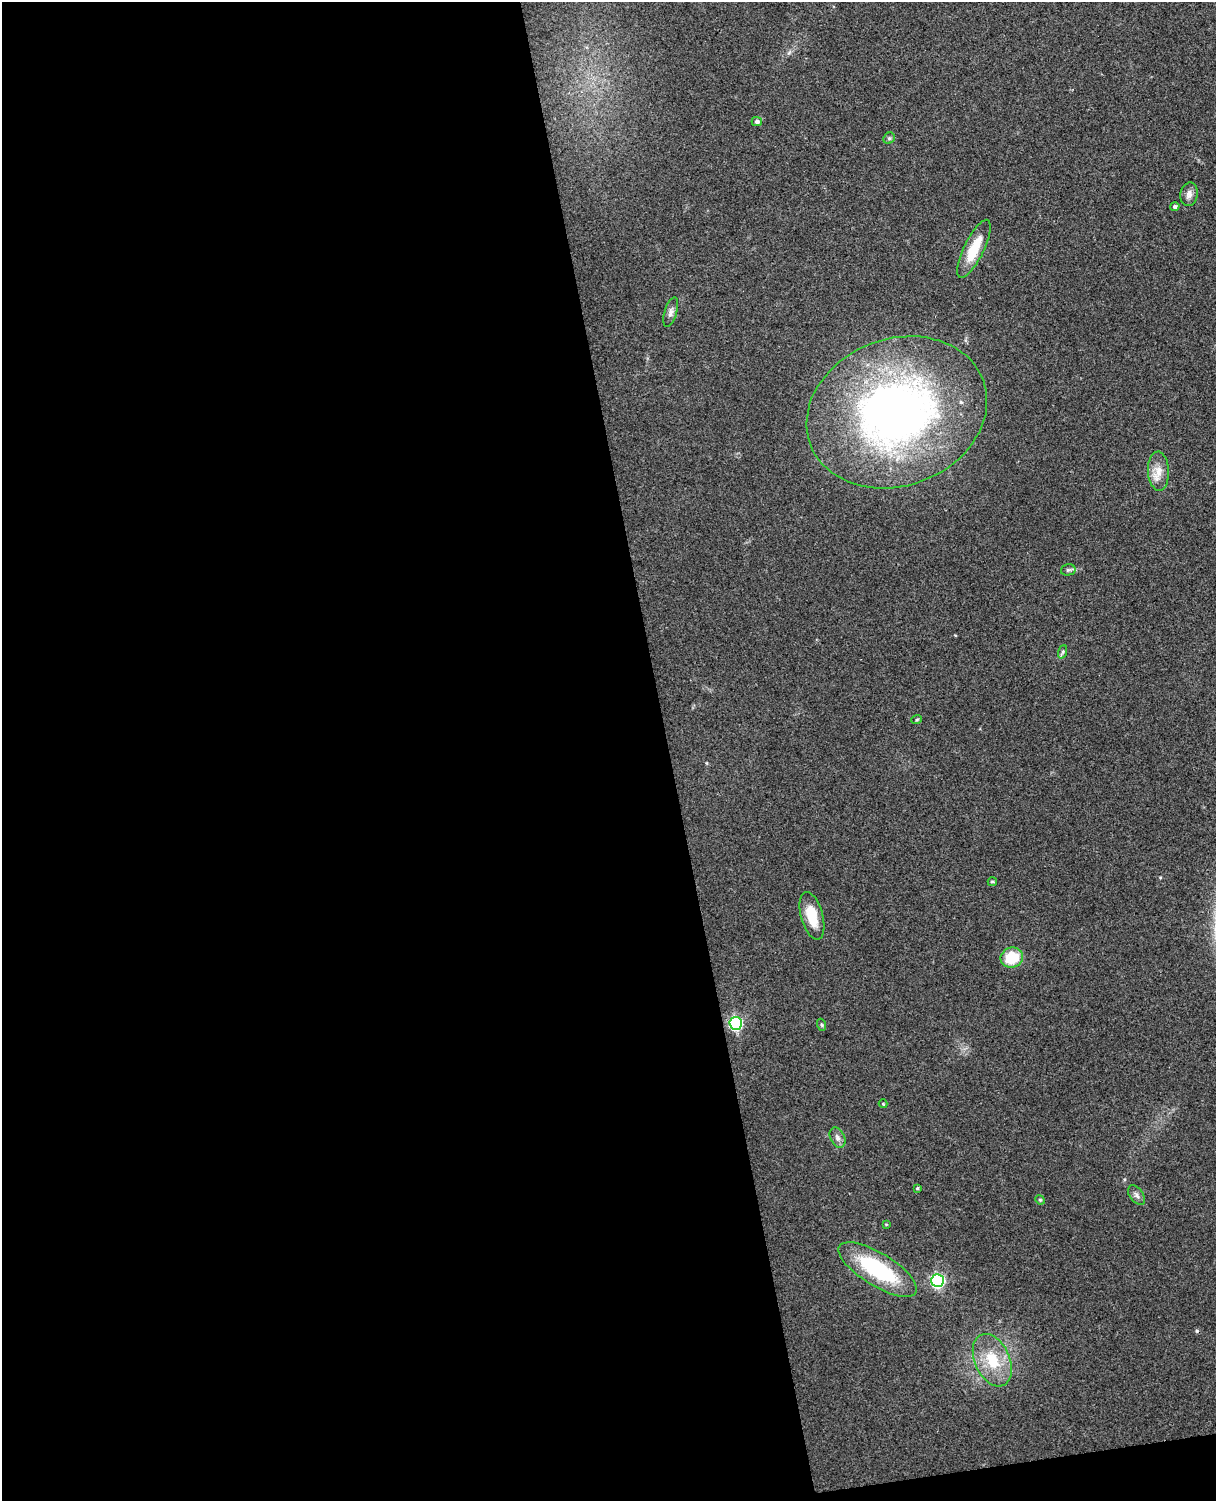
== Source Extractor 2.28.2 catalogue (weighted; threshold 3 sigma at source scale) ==
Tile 9 of 4 x 3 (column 1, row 3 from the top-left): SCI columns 57-1270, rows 150-1648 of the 4968 x 4909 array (HDU 1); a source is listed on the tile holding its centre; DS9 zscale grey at full resolution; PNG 1218 x 1503 px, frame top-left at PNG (2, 2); each listed source drawn as its Kron ellipse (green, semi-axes under 4 px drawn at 4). Shown black and unused: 56% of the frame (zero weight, under 3 of 4 exposures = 5% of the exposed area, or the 3 px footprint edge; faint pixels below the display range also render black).
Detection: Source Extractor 2.28.2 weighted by HDU 2 'WHT'; one run over the whole footprint, this tile lists its part. Background 0.0696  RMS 0.0075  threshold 0.0337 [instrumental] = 3 sigma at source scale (4.5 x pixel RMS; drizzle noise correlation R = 1.50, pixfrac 1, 0.05/0.05 arcsec/px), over >= 5 px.
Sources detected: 26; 1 cosmic-ray / hot-pixel residue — neither listed nor drawn; the other 25 listed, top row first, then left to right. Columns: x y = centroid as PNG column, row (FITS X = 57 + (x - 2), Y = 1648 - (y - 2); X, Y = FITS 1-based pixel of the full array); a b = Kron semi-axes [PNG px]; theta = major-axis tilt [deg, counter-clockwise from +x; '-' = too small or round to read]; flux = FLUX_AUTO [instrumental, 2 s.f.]
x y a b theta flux
757 122 5 4 - 2
889 138 6 5 - 1.3
1189 194 12 8 80 3.9
1175 206 5 4 - 2.1
974 249 32 10 64 20
671 312 15 6 73 3.4
897 412 92 73 21 430
1158 471 19 10 -88 8.9
1068 570 7 5 13 1.6
1062 652 7 4 70 1.4
917 719 5 3 - 0.86
992 882 5 3 - 0.98
812 916 24 11 -75 19
1012 957 11 10 - 26
736 1023 6 6 - 120
822 1025 6 4 -71 0.98
883 1104 4 4 - 0.65
838 1138 11 7 -65 3.1
917 1188 4 3 - 1
1136 1195 11 6 -53 2.9
1040 1200 5 4 - 0.87
886 1224 4 2 - 0.52
878 1270 45 16 -31 66
937 1280 6 6 - 140
992 1360 27 17 -66 26